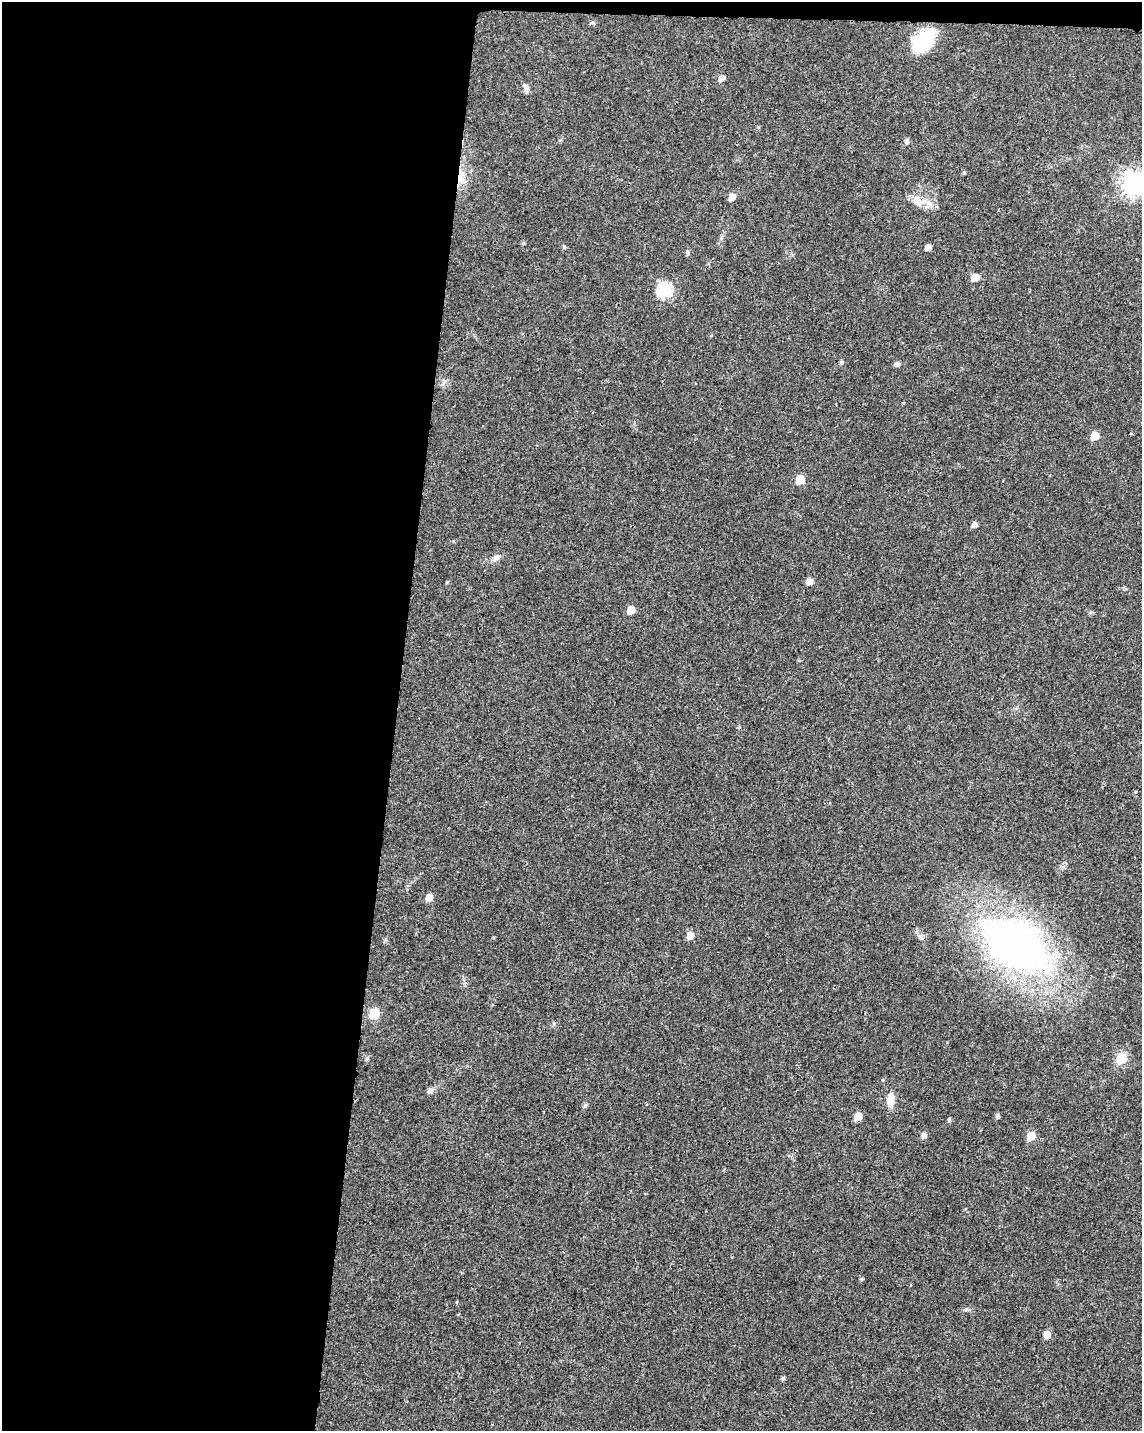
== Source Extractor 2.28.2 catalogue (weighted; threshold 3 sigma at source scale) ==
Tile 1 of 4 x 3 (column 1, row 1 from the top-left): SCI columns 4-1143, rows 3089-4517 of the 4573 x 4801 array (HDU 1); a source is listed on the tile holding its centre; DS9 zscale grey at full resolution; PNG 1144 x 1433 px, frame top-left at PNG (2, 2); no overlay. Shown black and unused: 35% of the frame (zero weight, under 3 of 4 exposures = <1% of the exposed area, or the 3 px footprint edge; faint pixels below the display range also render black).
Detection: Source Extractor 2.28.2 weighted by HDU 2 'WHT'; one run over the whole footprint, this tile lists its part. Background 0.0197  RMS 0.0028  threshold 0.0128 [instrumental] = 3 sigma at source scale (4.5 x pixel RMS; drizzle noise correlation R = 1.50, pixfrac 1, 0.0396/0.0396 arcsec/px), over >= 5 px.
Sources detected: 45; all 45 listed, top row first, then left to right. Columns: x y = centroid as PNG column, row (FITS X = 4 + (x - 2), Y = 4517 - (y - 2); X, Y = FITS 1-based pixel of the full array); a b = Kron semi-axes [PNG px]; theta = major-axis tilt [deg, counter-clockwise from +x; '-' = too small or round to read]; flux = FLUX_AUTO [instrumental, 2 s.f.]
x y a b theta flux
593 22 7 4 0 0.45
924 41 30 19 42 13
721 78 6 6 - 1.6
526 88 12 6 -71 1.2
758 127 5 3 - 0.3
907 142 7 5 88 0.55
461 176 23 9 85 4
1134 184 9 8 - 200
732 197 6 5 - 2.7
917 200 14 9 90 2.5
523 243 5 4 - 0.4
564 247 5 4 - 0.45
928 248 6 5 - 1.6
688 252 7 5 -88 0.53
975 277 7 6 - 3.3
665 291 7 6 - 45
841 362 5 5 - 0.5
897 364 7 6 - 0.76
443 383 7 4 71 0.64
903 403 4 3 - 0.26
1094 436 6 5 - 5.9
800 480 6 5 - 7.6
974 525 5 5 - 1.3
496 558 12 7 36 1.3
809 581 6 6 - 2.1
631 610 6 5 - 4.9
1135 792 5 4 - 0.33
429 897 6 5 - 3.3
690 935 6 6 - 2.7
921 937 7 6 - 0.76
1016 945 71 42 -30 140
374 1014 6 6 - 12
367 1058 6 4 72 0.44
1121 1059 6 6 - 18
430 1091 8 7 - 0.92
891 1100 18 9 87 3
585 1106 7 5 67 0.51
858 1116 6 5 - 5.2
998 1116 5 5 - 0.71
949 1119 5 4 - 0.52
924 1135 5 5 - 1.3
1031 1136 6 5 - 7.4
861 1279 5 4 - 0.34
1047 1334 6 5 - 3
783 1378 5 4 - 0.6
Overlapping masked pixels (flux is a lower limit): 1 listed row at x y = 461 176
Isophote crosses this tile's border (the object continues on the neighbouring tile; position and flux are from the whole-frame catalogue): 1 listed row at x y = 1134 184
Unlisted compact peaks at least as high as the median listed source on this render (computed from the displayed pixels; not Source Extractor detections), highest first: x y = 447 582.